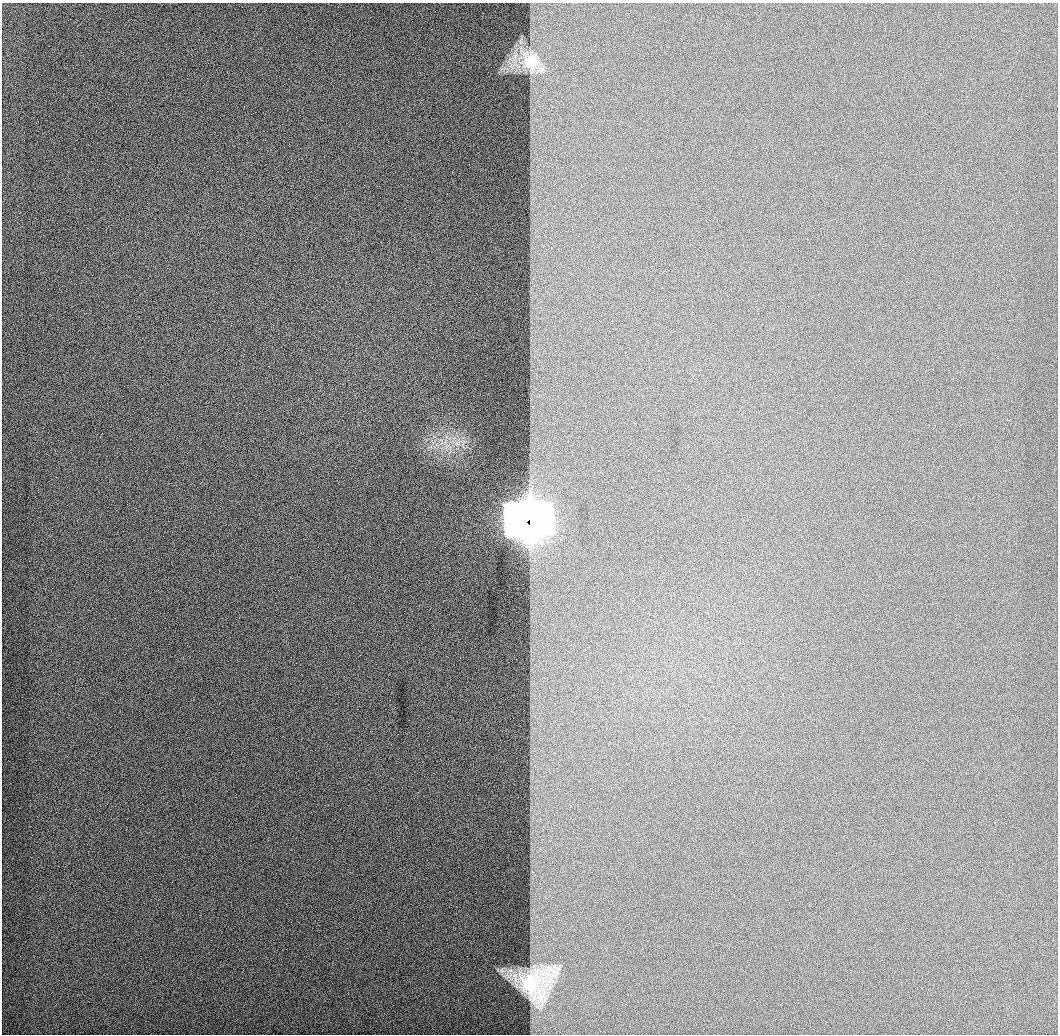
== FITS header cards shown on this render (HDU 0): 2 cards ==
NAXIS1  =                 1056 / Length of Axis 1 (Serial)
NAXIS2  =                 1032 / Length of Axis 2 (Parallel)

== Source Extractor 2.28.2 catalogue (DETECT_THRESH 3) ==
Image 1056 x 1032 px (HDU 0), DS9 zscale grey, 1 PNG px = 1 image px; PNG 1060 x 1036 px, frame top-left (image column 1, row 1032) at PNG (2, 3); no overlay
Background 520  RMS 3.2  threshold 9.75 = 3 sigma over >= 5 px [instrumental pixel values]
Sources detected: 5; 1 with non-positive FLUX_AUTO (blend fragments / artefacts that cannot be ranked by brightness) is not listed; the other 4 listed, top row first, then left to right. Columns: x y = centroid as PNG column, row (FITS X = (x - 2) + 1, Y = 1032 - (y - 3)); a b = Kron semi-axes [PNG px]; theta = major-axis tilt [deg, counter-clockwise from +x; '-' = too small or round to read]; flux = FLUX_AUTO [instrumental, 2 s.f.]
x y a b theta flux
531 62 5 4 - 32000
457 444 7 5 -2 810
531 522 19 16 -19 220000
529 983 5 5 - 46000
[1 non-positive-flux detection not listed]